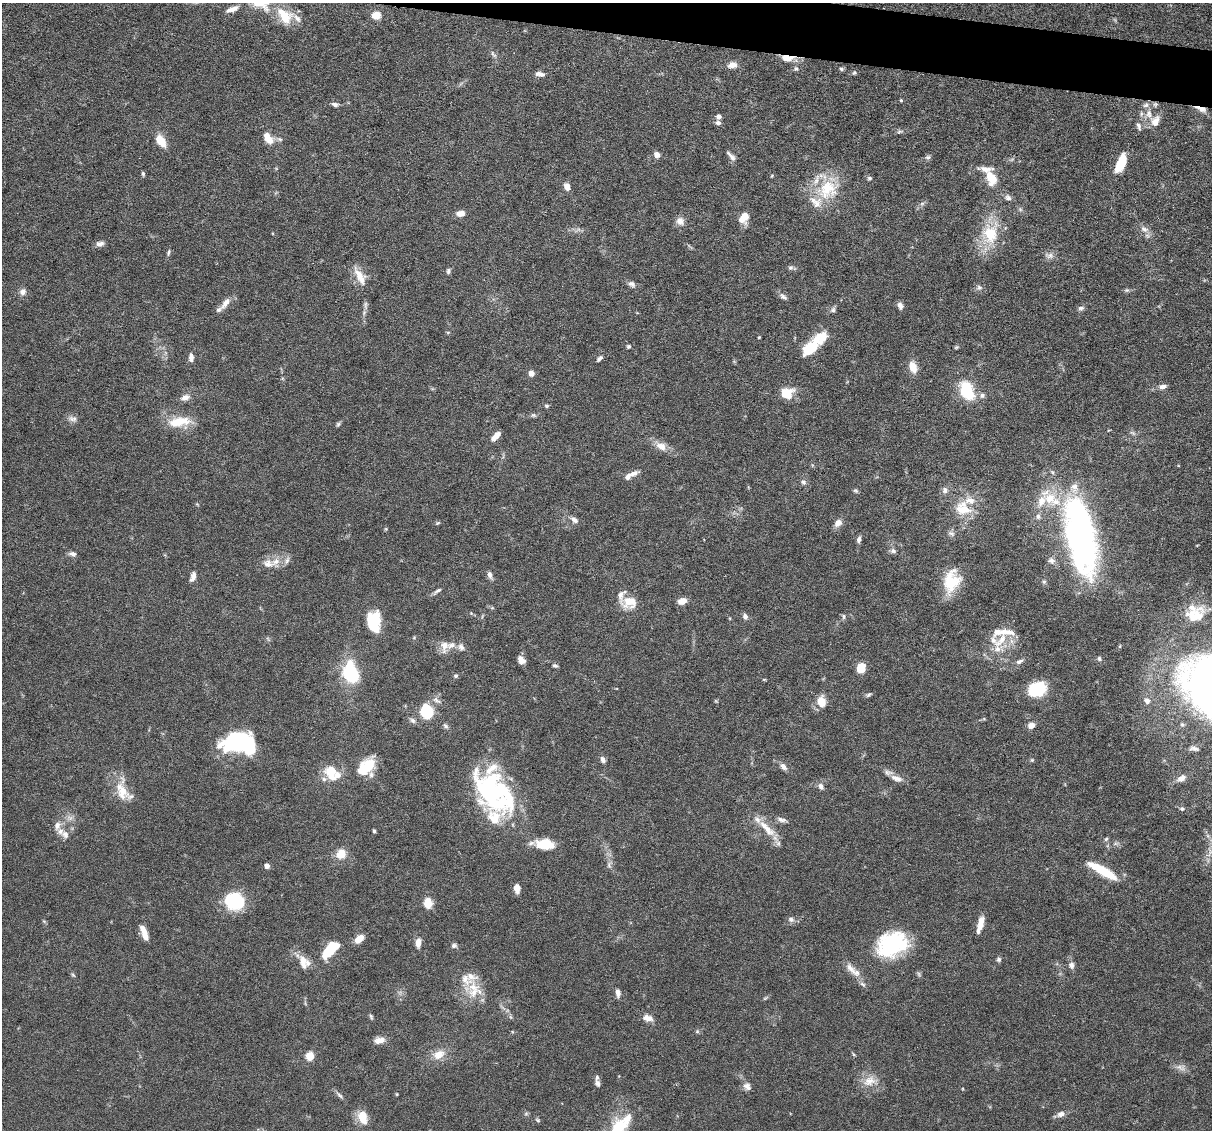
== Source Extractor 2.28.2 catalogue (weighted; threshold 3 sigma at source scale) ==
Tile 10 of 4 x 4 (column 2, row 3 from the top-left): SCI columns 1211-2420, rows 1360-2487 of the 4839 x 4859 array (HDU 1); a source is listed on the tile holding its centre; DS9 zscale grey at full resolution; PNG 1214 x 1132 px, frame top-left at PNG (2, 3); no overlay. Shown black and unused: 3% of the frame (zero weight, under 3 of 6 exposures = <1% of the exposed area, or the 3 px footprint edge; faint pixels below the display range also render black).
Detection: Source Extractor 2.28.2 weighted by HDU 2 'WHT'; one run over the whole footprint, this tile lists its part. Background 0.0627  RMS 0.003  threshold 0.0122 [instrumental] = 3 sigma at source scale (4.09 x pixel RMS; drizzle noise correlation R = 1.36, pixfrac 0.8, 0.05/0.05 arcsec/px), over >= 5 px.
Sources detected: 219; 1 too faint to see at this stretch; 6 inside a brighter object's white glare — not listed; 35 inside a brighter listed object's ellipse — not listed separately; the other 177 listed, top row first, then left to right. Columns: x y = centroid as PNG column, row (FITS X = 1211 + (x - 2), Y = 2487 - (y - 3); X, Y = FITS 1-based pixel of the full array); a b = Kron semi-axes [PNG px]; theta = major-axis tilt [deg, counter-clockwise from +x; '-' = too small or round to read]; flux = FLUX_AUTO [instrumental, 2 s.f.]
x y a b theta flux
232 9 16 6 19 1.9
376 15 7 6 - 4.6
285 16 25 16 -50 7.9
493 54 12 4 -50 0.74
787 58 18 8 -3 3.2
732 65 13 8 12 1.8
796 69 7 6 - 0.59
841 69 5 4 - 0.55
854 72 7 5 38 0.46
540 74 13 6 -10 1.3
901 100 4 4 - 0.31
335 104 9 5 -16 0.81
1146 105 8 6 17 0.94
1201 109 16 5 -18 1.8
719 116 6 6 - 0.94
1155 121 15 10 61 2.6
718 123 6 6 - 0.86
1139 126 10 5 -73 0.96
899 131 8 4 2 0.56
268 138 16 9 -53 3.6
161 141 17 9 -56 3.9
657 154 8 7 - 1.2
732 157 12 7 -54 1.1
928 157 8 6 10 0.62
1121 163 19 8 67 7.2
143 174 6 4 -81 0.45
870 178 6 5 - 0.5
991 178 16 10 -66 5.6
567 186 7 6 - 2
827 189 31 25 43 13
1008 198 9 7 -36 1.1
922 203 7 4 20 0.54
460 213 9 6 3 2.2
744 217 11 7 53 5
680 221 10 9 - 1.8
1144 229 11 7 -25 1.5
990 234 22 17 -74 11
100 244 10 6 8 1.2
169 252 9 5 72 0.56
1049 256 13 8 0 1.4
790 268 6 6 - 0.6
448 271 8 4 82 0.6
360 276 26 10 -60 3.7
632 284 10 7 -28 1
979 287 8 7 - 0.85
1127 290 7 5 0 0.49
23 292 9 8 - 1.3
783 297 10 6 -31 0.9
225 303 19 8 52 2.5
365 305 12 4 90 0.93
900 305 9 6 -72 1.1
1081 308 9 5 8 0.71
833 310 7 6 - 0.7
759 337 3 3 - 0.25
628 346 5 4 - 0.43
810 348 21 12 38 7.4
191 357 11 6 88 1.3
599 359 9 5 44 0.72
913 367 12 8 -72 3.5
531 373 5 5 - 1.8
1162 387 10 6 11 1.3
967 391 23 15 -65 10
786 393 14 12 8 4.9
185 397 12 7 23 1.6
547 406 5 4 - 0.46
533 415 8 5 -26 0.49
72 419 13 7 -13 1.2
179 422 31 12 7 6.7
338 424 6 5 - 0.45
496 436 11 5 48 2.5
661 446 15 10 -26 2.7
633 473 15 7 18 1.5
803 482 7 6 - 0.72
945 490 8 8 - 1.1
855 491 7 5 -19 0.44
1050 498 19 17 7 7.8
963 508 23 18 -21 7.1
1038 516 8 6 -89 0.84
574 520 10 6 -40 1.2
438 523 6 4 22 0.38
838 523 10 8 47 1.7
386 529 5 4 - 0.3
951 533 10 6 -22 0.83
1080 535 72 27 -79 110
859 539 7 5 72 1
893 551 8 6 -45 0.81
72 554 9 6 -16 1
276 561 14 9 34 2.6
1051 561 10 8 -15 1.3
490 575 10 6 -75 1.1
193 577 13 6 71 1.4
951 581 26 18 75 8.9
1044 582 6 5 - 0.49
438 591 12 4 34 0.75
628 601 19 13 -75 4
682 601 10 7 16 2
1192 607 32 14 -17 4.6
844 616 7 6 - 0.6
745 617 7 6 - 0.98
374 622 20 12 -85 12
1002 639 21 10 56 4.7
451 645 15 8 22 2.2
520 658 11 6 -37 1.4
1099 659 6 5 - 0.52
1019 661 12 5 25 0.88
555 665 7 5 -14 0.51
861 668 9 7 71 5
350 674 13 10 -46 18
456 676 5 5 - 0.48
1037 689 14 11 21 16
868 695 7 5 33 0.51
437 700 12 6 -40 1
1147 701 8 7 - 1.2
821 702 12 8 -74 4
427 712 9 8 - 19
413 720 8 6 -44 0.76
1031 725 8 6 25 1.7
445 726 8 5 -42 0.61
236 742 26 17 16 29
1194 748 12 5 -8 1
603 759 7 5 -64 1.1
1032 760 5 4 - 0.37
368 764 19 17 53 6.2
783 766 11 6 -45 1.3
331 772 19 13 -71 6.3
897 778 18 8 -20 2.2
1181 778 12 7 28 1.8
821 786 9 6 -62 1
122 791 32 16 -75 6.3
488 793 69 29 -18 32
1182 809 7 5 -1 0.59
782 820 14 5 -16 1.1
57 826 13 8 79 1.8
768 830 26 12 -41 5.1
374 831 4 3 - 0.44
65 834 11 10 - 1.7
1106 839 6 4 45 0.42
544 844 17 8 -6 9.5
341 854 10 9 - 4.3
609 865 9 5 -82 0.86
267 866 4 4 - 1.9
1103 871 33 8 -30 9.9
517 888 8 5 -86 2.6
234 901 21 18 -13 15
428 903 11 8 86 3.7
791 919 8 7 - 0.96
980 924 18 6 74 3.2
144 933 14 7 -76 3
359 939 9 6 44 3.3
418 943 11 6 86 2
891 944 33 24 35 23
454 946 8 6 4 0.72
329 950 16 10 55 7.8
999 959 6 5 - 0.63
303 962 19 10 -75 3.2
1071 965 9 7 -80 1.2
851 968 24 8 -51 3.1
73 975 7 4 -45 0.4
473 987 31 12 -32 6.2
618 993 8 5 -88 1.4
765 998 7 4 36 0.38
371 1016 8 4 -64 0.45
648 1018 14 8 -15 1.8
697 1031 5 5 - 0.41
379 1040 13 7 14 2
439 1054 16 11 27 3.5
853 1054 6 4 -71 0.32
310 1056 5 5 - 10
870 1081 20 13 17 3.9
598 1083 11 7 -78 1.1
747 1086 11 8 -44 1.4
397 1094 4 3 - 0.23
340 1095 13 5 -43 0.79
1061 1114 10 7 20 1.4
363 1118 15 9 -70 4.8
538 1120 6 5 - 0.42
619 1127 29 21 55 10
Overlapping masked pixels (flux is a lower limit): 2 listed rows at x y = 787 58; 1201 109
Isophote crosses this tile's border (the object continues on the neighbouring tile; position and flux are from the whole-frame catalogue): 1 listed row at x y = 619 1127